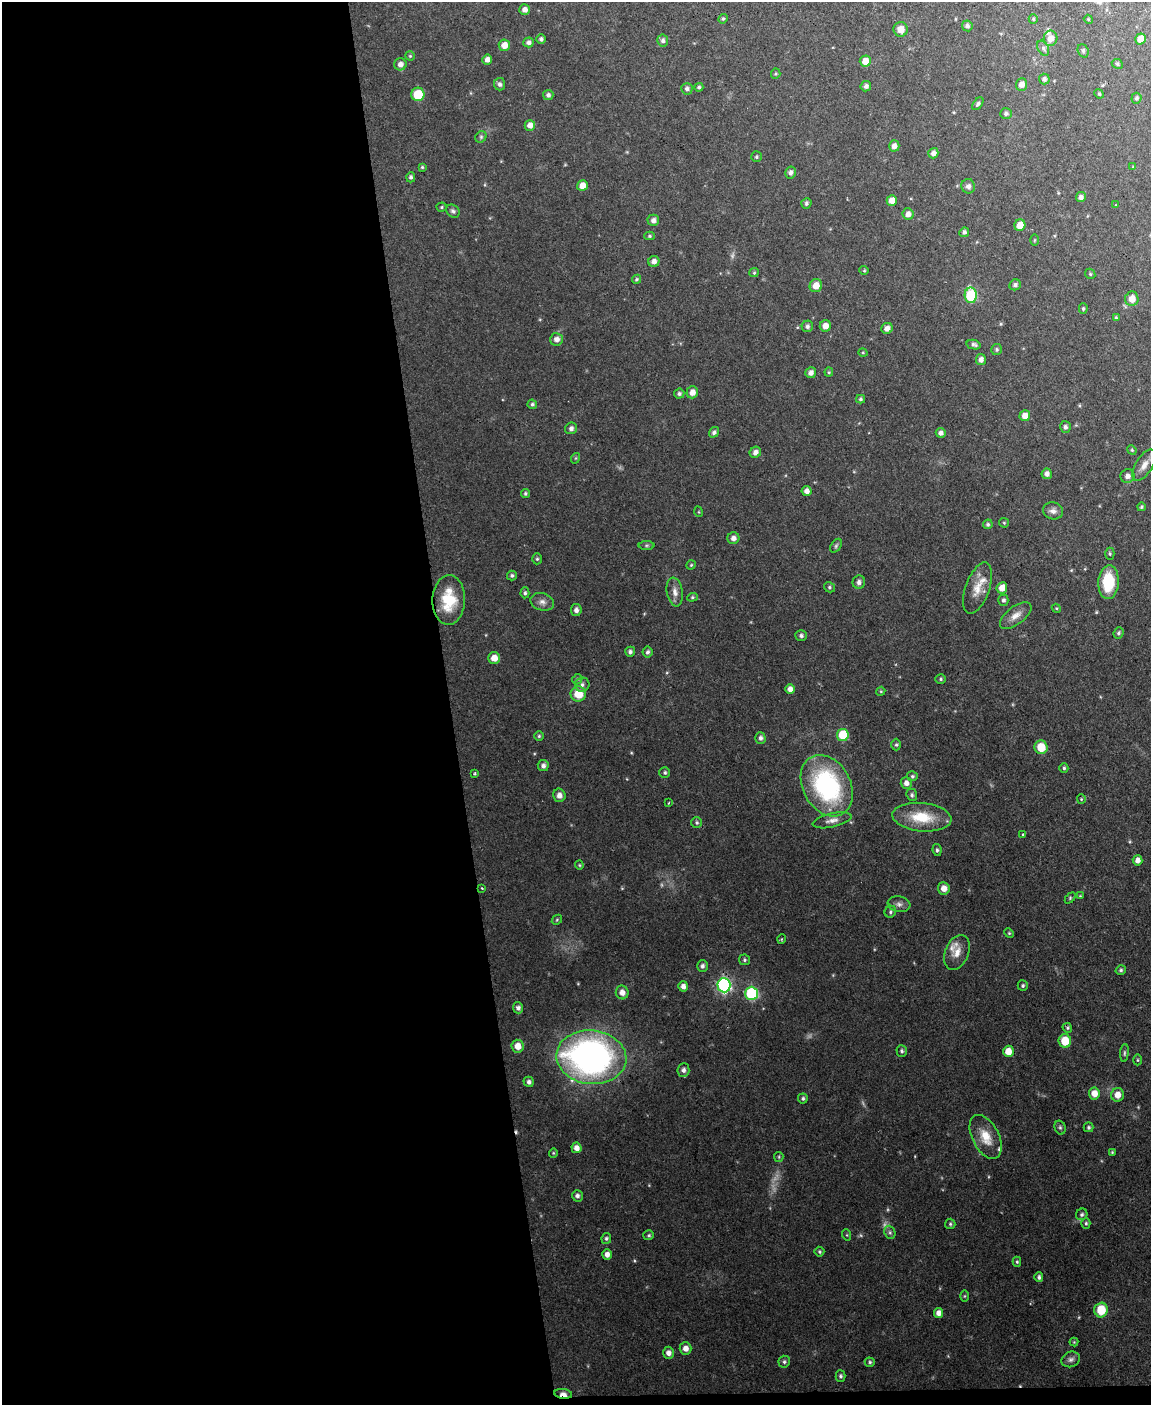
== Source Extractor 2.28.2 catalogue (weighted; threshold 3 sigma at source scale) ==
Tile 9 of 4 x 3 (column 1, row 3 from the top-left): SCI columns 1-1149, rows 239-1641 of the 4596 x 4572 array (HDU 1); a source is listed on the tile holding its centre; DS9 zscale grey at full resolution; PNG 1153 x 1407 px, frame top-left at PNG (2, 2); each listed source drawn as its Kron ellipse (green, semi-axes under 4 px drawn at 4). Shown black and unused: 40% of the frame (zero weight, under 2 of 3 exposures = <1% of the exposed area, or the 3 px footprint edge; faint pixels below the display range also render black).
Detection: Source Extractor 2.28.2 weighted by HDU 2 'WHT'; one run over the whole footprint, this tile lists its part. Background 0.11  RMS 0.0071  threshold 0.0321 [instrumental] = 3 sigma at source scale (4.5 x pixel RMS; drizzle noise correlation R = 1.50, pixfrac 1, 0.05/0.05 arcsec/px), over >= 5 px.
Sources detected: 227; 6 too faint to see at this stretch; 1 cosmic-ray / hot-pixel residue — neither listed nor drawn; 5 inside a brighter listed object's ellipse — not listed separately; the other 215 listed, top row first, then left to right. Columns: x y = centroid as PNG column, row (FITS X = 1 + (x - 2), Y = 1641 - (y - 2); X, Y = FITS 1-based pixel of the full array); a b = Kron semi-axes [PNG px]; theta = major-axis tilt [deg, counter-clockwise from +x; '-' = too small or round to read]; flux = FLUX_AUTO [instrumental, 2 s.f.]
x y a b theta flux
525 9 5 5 - 3.3
723 19 5 4 - 1.1
1033 19 5 4 - 0.9
1088 19 4 3 - 0.64
967 26 5 5 - 1.7
901 29 7 7 - 5.6
1050 38 8 7 - 4.9
541 39 5 4 - 1.6
1140 39 5 5 - 7.1
663 40 6 5 - 2
528 42 5 5 - 2.4
504 45 6 5 - 6.7
1043 48 8 5 -62 1.9
1083 51 7 5 -70 1.2
410 56 5 4 - 0.87
487 60 5 5 - 3.1
865 61 5 5 - 7.6
400 64 6 6 - 3.6
1117 64 6 4 -24 1.2
776 74 5 4 - 0.94
1044 79 5 5 - 2
500 84 6 5 - 1.9
1021 84 6 5 - 4.6
866 86 5 5 - 2.3
699 87 4 4 - 1.2
687 89 6 5 - 2
418 94 7 6 - 18
1099 94 5 4 - 0.86
548 95 5 5 - 2
1136 98 5 5 - 1.3
978 104 7 4 51 1.5
1006 113 6 5 - 1.8
530 125 5 5 - 4.7
481 137 6 5 - 1.2
894 146 5 5 - 3.4
933 153 5 5 - 2.8
756 157 5 5 - 1.2
422 167 4 4 - 0.82
1133 167 3 3 - 0.89
790 172 6 5 - 2.5
411 177 5 4 - 1.6
582 186 5 5 - 6.2
968 186 7 7 - 2.6
1081 197 5 5 - 2.6
892 201 5 5 - 6.7
806 203 5 5 - 1.4
1116 205 3 2 - 0.54
442 207 5 4 - 0.89
453 211 7 6 - 1.7
908 214 6 5 - 3.5
653 220 6 5 - 2.9
1020 225 6 5 - 6.9
964 232 5 4 - 1.7
650 236 5 4 - 1
1034 240 5 4 - 0.72
654 261 5 5 - 3.2
864 270 4 4 - 0.76
754 273 5 4 - 0.91
1090 274 5 4 - 0.93
636 279 5 4 - 1
1015 285 6 5 - 2
816 286 7 6 - 7.1
971 295 8 6 -89 52
1132 299 7 6 - 5.9
1083 309 5 4 - 0.99
1116 318 4 3 - 0.75
807 326 6 5 - 1.7
825 326 6 5 - 4.9
887 328 6 5 - 3.6
557 339 6 6 - 3.3
974 345 7 4 -13 1.7
997 349 5 5 - 1.3
863 353 5 3 - 0.61
981 360 5 5 - 3
829 372 4 4 - 0.81
811 373 5 5 - 3
692 392 6 5 - 4.9
679 394 5 5 - 1.6
861 399 4 3 - 1.2
532 404 5 4 - 1.3
1025 416 5 5 - 5.8
1065 427 6 5 - 1.8
571 428 6 5 - 2.2
714 432 5 4 - 1.9
941 433 5 4 - 2.3
1132 450 5 4 - 0.81
755 452 6 5 - 3.2
576 458 5 3 - 0.6
1144 465 17 8 59 5.8
1047 474 5 5 - 2.7
1127 476 7 7 - 3
807 491 5 5 - 3.5
525 493 4 4 - 1.2
1141 507 4 3 - 1
1053 511 10 8 -10 3.6
699 512 5 3 - 0.63
1004 523 5 4 - 0.81
988 524 5 4 - 1.3
733 538 6 6 - 3.2
647 545 8 4 0 1
836 546 8 5 55 1.3
1110 554 6 4 -89 1.1
537 559 5 4 - 1
691 565 5 4 - 0.81
512 575 5 5 - 1.3
859 582 6 6 - 2.7
1108 582 17 10 86 26
829 587 6 5 - 1.2
977 588 27 12 70 11
1002 588 6 5 - 6.2
675 592 14 8 -79 4.4
525 593 5 4 - 1.3
692 597 5 4 - 1
449 600 25 16 88 24
1003 600 5 5 - 1.7
542 602 12 8 -15 3.7
1056 608 5 3 - 0.69
576 610 6 5 - 2.6
1016 615 19 9 38 6.4
1118 633 6 4 67 1.3
801 636 6 5 - 1.7
630 652 5 5 - 1.8
648 652 5 5 - 1.5
494 658 6 6 - 6
577 679 5 4 - 0.87
941 679 5 4 - 1
582 685 7 7 - 2.2
790 689 5 4 - 3.6
881 691 5 3 - 0.64
578 694 7 7 - 13
843 735 6 6 - 25
539 736 5 4 - 1
760 738 6 5 - 2
896 745 6 4 -90 1.1
1041 747 7 6 - 14
543 765 5 5 - 2.4
1064 768 4 4 - 1.1
665 773 5 5 - 1.3
475 774 3 3 - 0.95
912 776 5 5 - 1.1
906 783 6 5 - 3.2
827 786 32 24 -61 96
559 795 7 6 - 3.5
912 795 6 5 - 1.5
1081 799 5 4 - 0.8
668 803 3 2 - 0.7
922 817 29 14 -5 23
832 820 20 7 13 4.6
697 823 5 5 - 1.4
1023 834 3 2 - 0.95
937 850 6 4 -82 1.4
1137 860 5 5 - 3.8
579 865 4 4 - 0.69
482 888 3 2 - 0.64
944 888 6 6 - 5.4
1080 896 4 4 - 0.69
1070 898 6 4 47 0.97
899 904 11 7 -8 3.1
890 912 6 5 - 1.4
557 920 5 4 - 0.85
1009 933 5 4 - 0.85
782 939 5 3 - 0.82
957 952 18 11 68 7.8
744 960 6 5 - 1.2
702 966 6 5 - 2
1121 970 5 4 - 1.3
724 985 7 6 - 140
683 986 5 5 - 3.4
1023 986 5 5 - 1.2
622 992 7 6 - 4.3
751 993 7 6 - 69
518 1008 5 5 - 2.1
1067 1028 5 4 - 1
1065 1041 7 6 - 13
518 1046 6 6 - 6.9
902 1051 5 5 - 1.5
1008 1051 5 5 - 7.2
1124 1053 9 3 85 1.2
591 1057 35 27 -6 270
1137 1060 5 3 - 0.76
683 1070 7 6 - 2.4
529 1082 5 5 - 2.1
1094 1093 6 5 - 6.9
1118 1095 7 6 - 6.4
803 1098 5 5 - 1.2
1060 1127 7 5 -74 1.4
1089 1127 5 5 - 1.3
986 1137 24 13 -62 14
576 1148 5 5 - 4.3
1112 1152 4 4 - 0.77
553 1153 4 4 - 0.75
779 1157 5 4 - 0.87
577 1196 6 5 - 2.2
1082 1214 6 5 - 1.4
1086 1223 5 4 - 1.1
950 1224 5 5 - 1.1
890 1232 7 5 -69 1.5
649 1235 5 5 - 1.2
847 1235 5 3 - 0.7
606 1238 5 5 - 1.3
819 1252 5 5 - 1.2
607 1254 5 4 - 3.5
1017 1262 5 4 - 0.99
1039 1277 5 4 - 1.7
965 1296 6 4 89 0.8
1101 1310 7 6 - 17
938 1313 5 4 - 4.4
1074 1342 4 4 - 0.7
685 1348 6 6 - 4.1
668 1353 6 5 - 3.5
1071 1359 9 7 24 2.7
784 1362 6 5 - 1.4
870 1362 5 4 - 1.1
841 1376 5 5 - 1.4
563 1394 9 5 -8 4.8
Overlapping masked pixels (flux is a lower limit): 1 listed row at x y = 563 1394